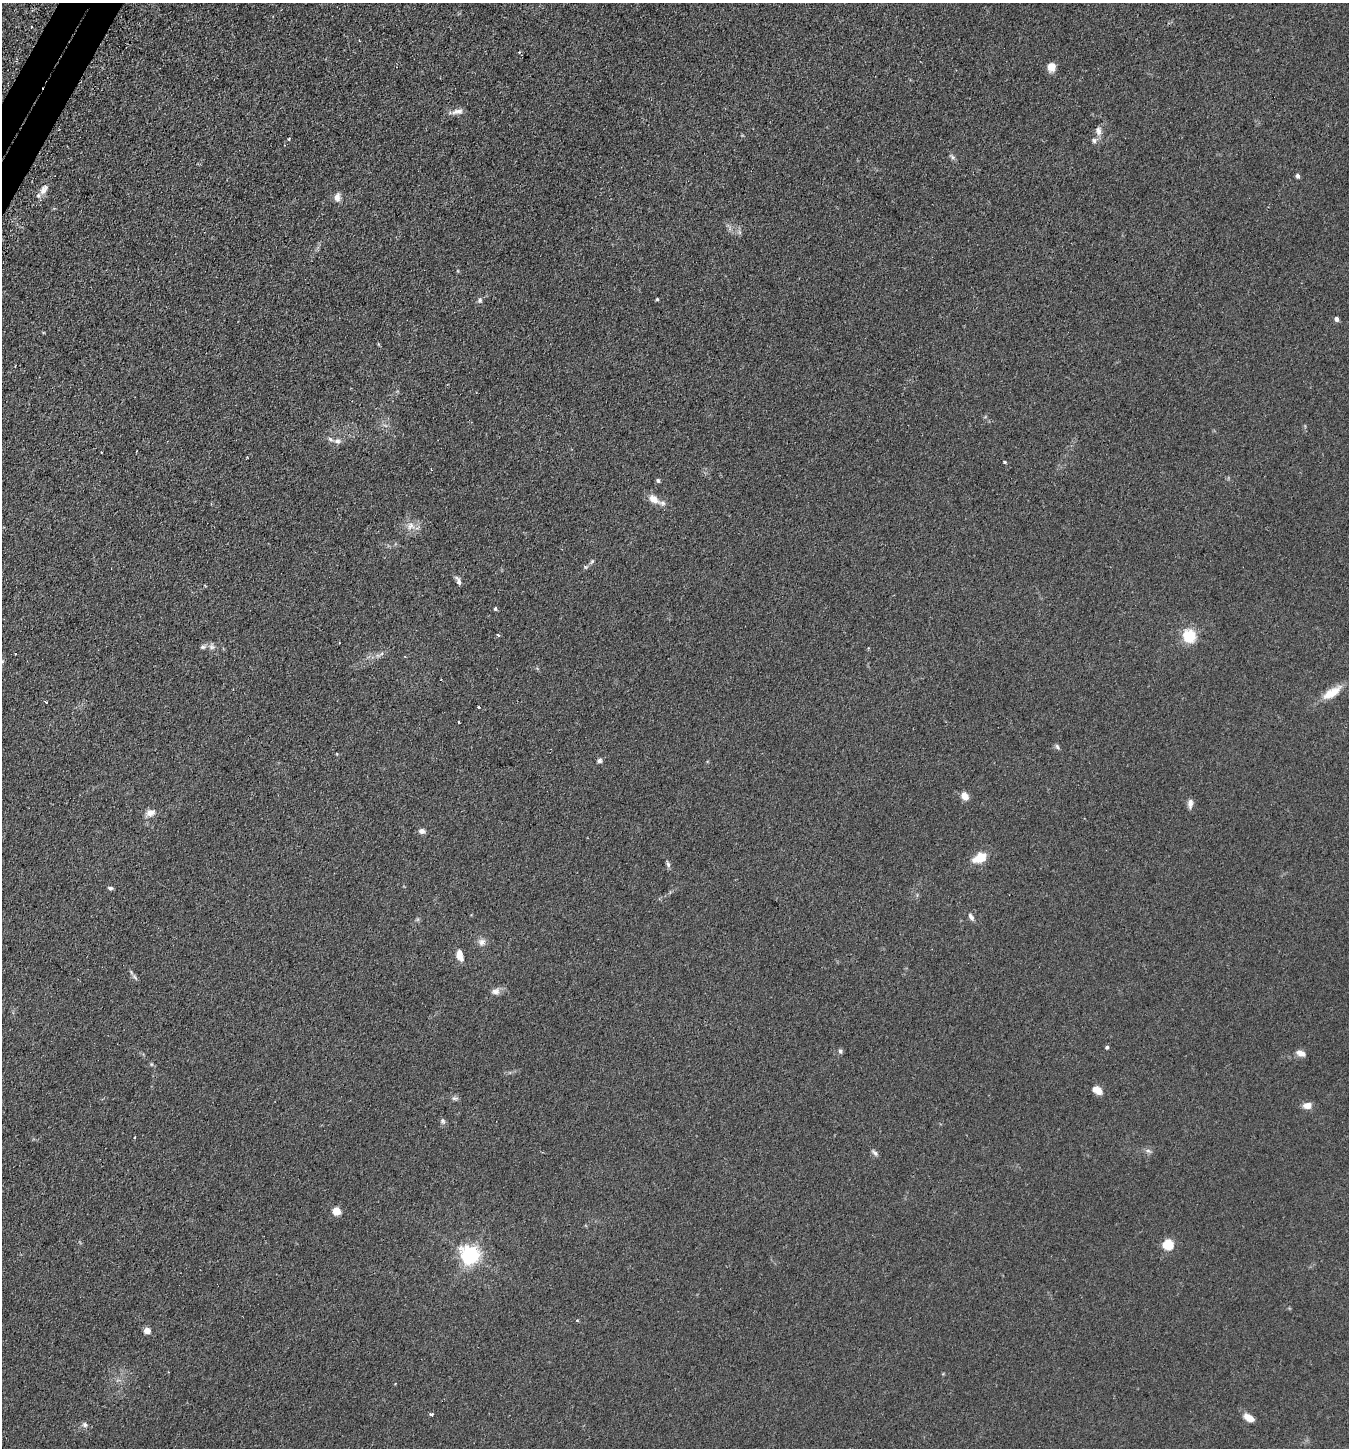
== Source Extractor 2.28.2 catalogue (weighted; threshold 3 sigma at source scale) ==
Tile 11 of 4 x 4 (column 3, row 3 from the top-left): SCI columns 2876-4222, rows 1491-2936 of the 5889 x 5876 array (HDU 1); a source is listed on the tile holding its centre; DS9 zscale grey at full resolution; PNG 1351 x 1450 px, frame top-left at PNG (2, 3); no overlay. Shown black and unused: <1% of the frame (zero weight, under 2 of 3 exposures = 4% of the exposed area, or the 3 px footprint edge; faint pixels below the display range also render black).
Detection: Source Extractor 2.28.2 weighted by HDU 2 'WHT'; one run over the whole footprint, this tile lists its part. Background 0.104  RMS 0.0075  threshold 0.0337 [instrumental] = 3 sigma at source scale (4.5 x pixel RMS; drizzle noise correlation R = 1.50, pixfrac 1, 0.05/0.05 arcsec/px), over >= 5 px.
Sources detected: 71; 3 cosmic-ray / hot-pixel residue — not listed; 2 inside a brighter listed object's ellipse — not listed separately; the other 66 listed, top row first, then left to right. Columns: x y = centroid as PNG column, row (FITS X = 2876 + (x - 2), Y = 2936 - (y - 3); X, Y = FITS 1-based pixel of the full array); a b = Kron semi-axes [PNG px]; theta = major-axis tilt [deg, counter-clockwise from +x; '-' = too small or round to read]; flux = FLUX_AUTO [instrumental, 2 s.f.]
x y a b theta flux
31 27 3 3 - 2.6
1052 67 8 7 - 8.2
458 111 16 7 12 4.2
1098 131 12 8 -83 3.9
289 139 3 3 - 0.91
953 157 9 5 -44 1.8
1298 176 5 4 - 1.8
44 190 14 9 63 5.5
337 197 12 7 87 4
739 232 7 4 -71 1.5
657 299 3 3 - 1.7
480 300 8 6 -78 1.9
1337 319 5 4 - 2.9
385 425 7 4 -19 1.5
337 441 9 7 12 3.1
101 452 2 2 - 0.56
1005 462 3 3 - 1.6
658 480 6 5 - 1.2
653 499 17 10 -32 7.5
410 526 12 10 32 6.1
592 562 9 5 52 1.6
458 581 11 5 -66 2.7
495 609 4 4 - 1.2
498 635 4 3 - 0.96
1189 636 14 13 - 20
212 646 10 8 -65 3
203 647 8 6 5 2
16 654 2 2 - 0.63
378 655 7 4 0 1.7
1332 693 27 10 32 13
46 702 4 2 - 0.86
479 707 3 3 - 3.8
459 722 3 3 - 1.2
1057 747 7 5 -62 1.6
600 760 6 5 - 2
965 796 9 7 -58 5.9
1190 803 11 6 86 3.5
150 813 14 9 21 4.8
422 831 8 6 -8 3.1
980 858 17 10 24 13
668 864 9 5 -75 1.8
110 888 6 4 -7 1.4
971 917 11 5 -60 2.5
482 942 11 10 - 3.8
460 955 13 7 -74 6
134 977 9 5 -46 1.9
495 991 12 9 7 3.9
1107 1047 4 4 - 1.5
840 1051 6 5 - 1.6
1301 1053 11 7 -22 4.3
152 1064 6 4 -90 0.91
1097 1090 11 7 -32 7.2
455 1098 10 5 0 1.7
1307 1105 10 7 4 5.4
443 1121 9 6 -62 1.8
135 1137 3 2 - 0.72
1148 1151 9 5 -27 2
875 1153 10 5 -43 2
337 1211 5 5 - 19
1168 1244 5 5 - 50
470 1255 7 7 - 340
577 1321 4 3 - 0.96
147 1330 5 5 - 7.5
431 1414 4 3 - 2
1249 1418 13 6 -33 6.6
85 1425 8 6 -26 2.3